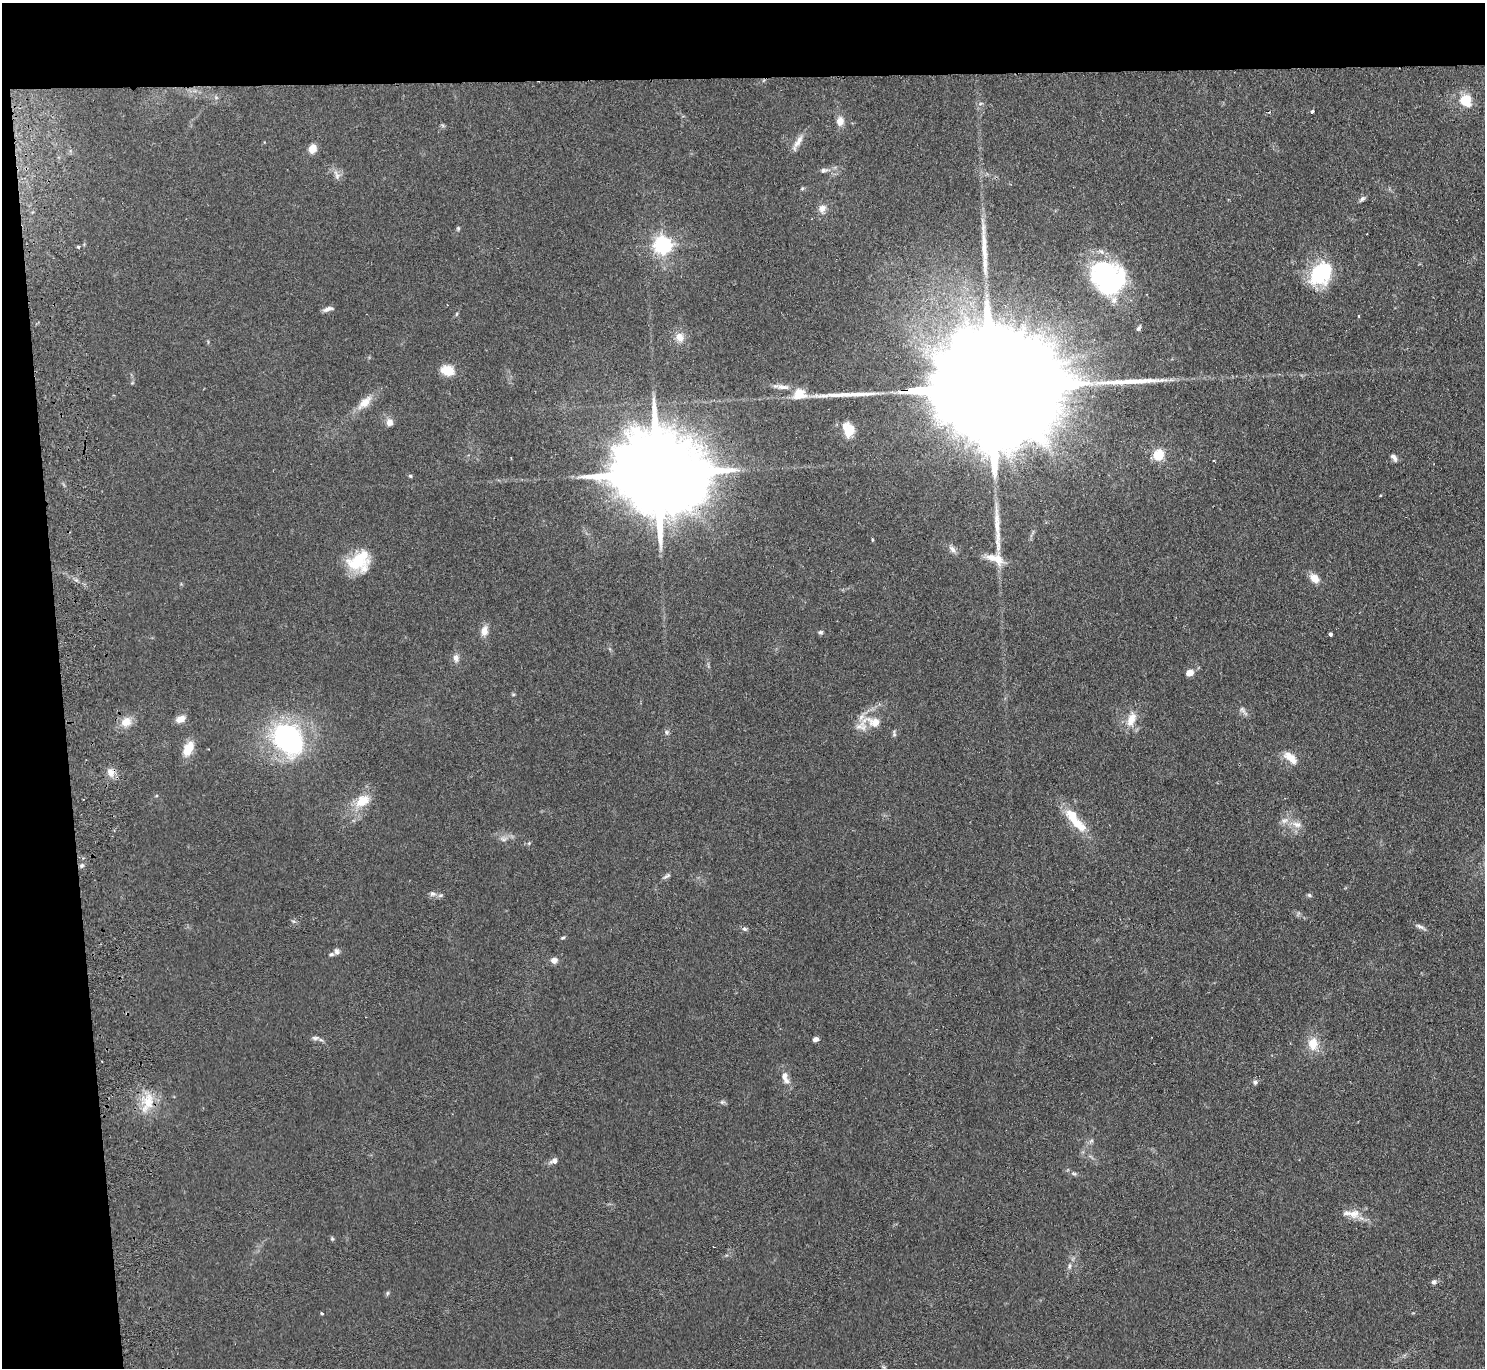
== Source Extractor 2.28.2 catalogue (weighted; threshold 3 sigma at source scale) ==
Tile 1 of 3 x 3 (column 1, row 1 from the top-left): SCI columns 56-1538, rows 2934-4299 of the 4560 x 4425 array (HDU 1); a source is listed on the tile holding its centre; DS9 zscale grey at full resolution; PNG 1487 x 1370 px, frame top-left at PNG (2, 3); no overlay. Shown black and unused: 10% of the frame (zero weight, under 2 of 3 exposures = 3% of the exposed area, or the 3 px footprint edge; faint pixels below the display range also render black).
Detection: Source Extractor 2.28.2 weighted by HDU 2 'WHT'; one run over the whole footprint, this tile lists its part. Background 0.155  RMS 0.011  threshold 0.0494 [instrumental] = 3 sigma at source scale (4.5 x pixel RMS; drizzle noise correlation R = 1.50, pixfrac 1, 0.05/0.05 arcsec/px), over >= 5 px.
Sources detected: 100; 4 inside a brighter object's white glare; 3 long thin detections or spike segments (spike, bleed or trail) — not listed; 9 inside a brighter listed object's ellipse — not listed separately; the other 84 listed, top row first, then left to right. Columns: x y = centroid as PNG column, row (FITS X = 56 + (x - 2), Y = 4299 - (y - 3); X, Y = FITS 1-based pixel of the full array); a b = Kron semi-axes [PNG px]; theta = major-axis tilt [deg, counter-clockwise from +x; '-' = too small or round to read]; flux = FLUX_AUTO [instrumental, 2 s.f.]
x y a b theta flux
216 97 6 4 -19 1.7
1465 100 14 13 - 26
980 104 6 4 19 1.7
1312 112 3 3 - 13
840 121 11 8 89 8.8
798 143 26 6 60 8.1
312 149 7 6 - 14
823 170 10 6 6 3.7
337 175 15 7 -69 5.7
802 189 6 4 20 1.3
1362 199 9 5 40 2.7
822 208 11 9 55 7.1
458 228 6 4 71 1.5
983 229 32 5 -88 13
662 245 7 7 - 350
78 247 3 3 - 2.3
1103 271 39 27 14 100
1321 273 25 18 50 79
1114 300 10 9 - 6.7
328 309 13 5 16 4.5
456 314 6 4 87 1.2
1358 315 3 3 - 3
1139 328 8 4 59 2.3
680 337 12 10 -68 11
447 371 15 11 -11 19
987 388 107 22 1 110000
799 394 13 11 16 20
365 402 24 10 43 15
389 422 9 8 - 6.7
848 431 17 11 75 16
1158 455 10 10 - 22
1394 457 11 5 -54 3.9
659 473 31 20 -3 23000
410 476 5 4 - 1.5
872 539 4 3 - 1.4
952 549 12 6 -49 4.7
998 559 21 12 -70 15
358 560 30 18 32 42
1314 578 12 8 -40 11
484 631 12 8 81 8.7
820 632 6 4 0 1.9
1330 634 4 3 - 2.3
456 658 9 7 -83 5.6
1190 673 6 5 - 12
1243 711 17 5 -53 4.2
180 719 10 7 22 9.9
1131 719 21 11 69 16
126 722 15 12 38 13
873 722 27 13 -15 20
667 732 7 7 - 2.6
287 739 36 26 -48 190
188 749 16 9 62 21
1290 758 20 9 -42 14
111 773 12 9 -67 7.7
363 801 21 14 35 23
1075 820 37 11 -51 33
1297 824 14 8 -14 8.4
503 839 9 6 14 4.1
529 843 6 4 18 1.4
82 865 6 5 - 2.2
666 876 12 5 32 2.9
433 894 9 8 - 4.3
1309 895 6 5 - 1.9
1420 927 16 4 -30 3.9
744 929 8 5 -26 2.3
563 938 6 4 19 1.5
337 951 8 7 - 3.3
554 960 8 7 - 5.8
315 1038 11 6 -1 3.6
815 1039 6 5 - 4.4
1313 1044 17 12 90 18
785 1076 11 7 80 6
1255 1082 6 6 - 2.7
148 1102 28 13 72 25
722 1102 6 5 - 2.1
1091 1141 8 4 44 2.3
554 1161 10 7 28 5
1074 1173 8 4 -9 2.1
1354 1213 16 13 15 12
332 1239 6 4 -69 1.5
1069 1266 10 4 85 2.9
1434 1282 7 6 - 3
387 1293 6 4 89 1.5
322 1313 3 3 - 4.8
Overlapping masked pixels (flux is a lower limit): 2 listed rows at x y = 987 388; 659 473